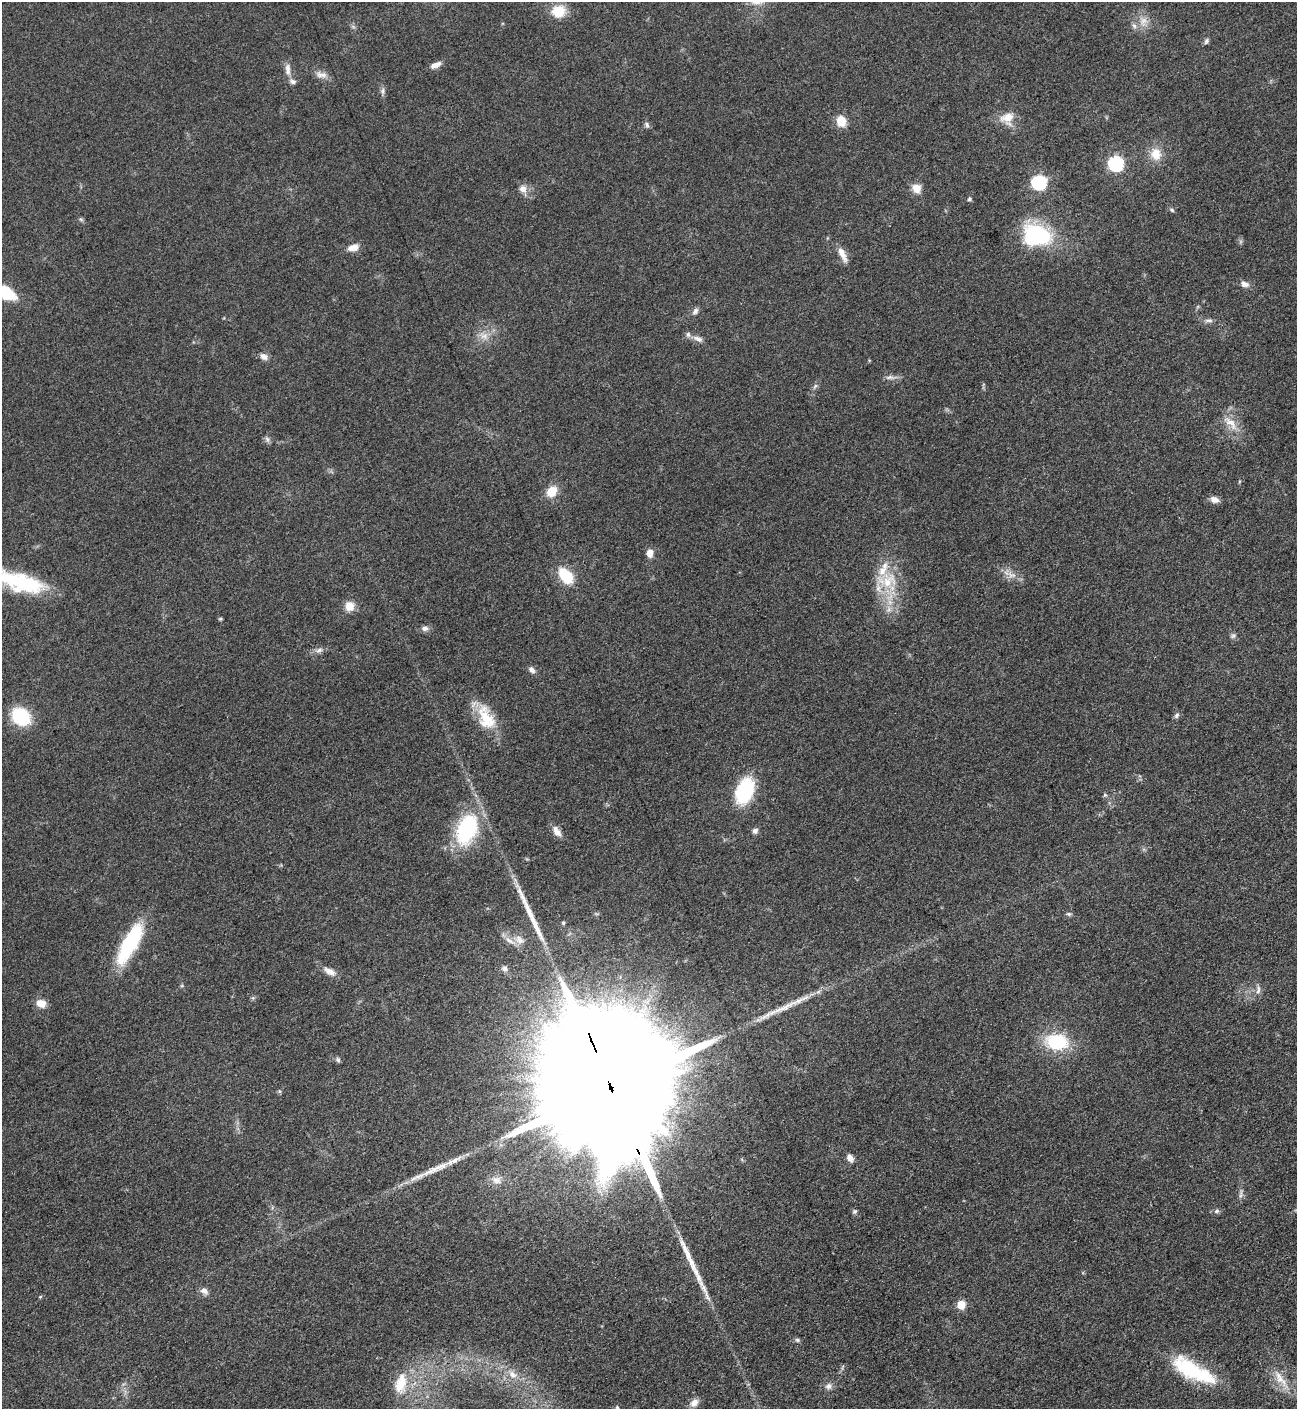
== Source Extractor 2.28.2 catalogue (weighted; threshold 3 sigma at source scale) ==
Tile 6 of 4 x 4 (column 2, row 2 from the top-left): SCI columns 1458-2752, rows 2823-4229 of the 5639 x 5648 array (HDU 1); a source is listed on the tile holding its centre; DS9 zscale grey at full resolution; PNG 1299 x 1411 px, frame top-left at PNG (2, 2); no overlay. Shown black and unused: <1% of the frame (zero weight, under 3 of 5 exposures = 1% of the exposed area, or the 3 px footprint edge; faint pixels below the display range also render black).
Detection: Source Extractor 2.28.2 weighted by HDU 2 'WHT'; one run over the whole footprint, this tile lists its part. Background 0.0918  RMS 0.0067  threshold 0.0301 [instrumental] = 3 sigma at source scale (4.5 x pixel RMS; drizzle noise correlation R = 1.50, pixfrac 1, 0.05/0.05 arcsec/px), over >= 5 px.
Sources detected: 92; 3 inside a brighter object's white glare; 3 long thin detections or spike segments (spike, bleed or trail) — not listed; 3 inside a brighter listed object's ellipse — not listed separately; the other 83 listed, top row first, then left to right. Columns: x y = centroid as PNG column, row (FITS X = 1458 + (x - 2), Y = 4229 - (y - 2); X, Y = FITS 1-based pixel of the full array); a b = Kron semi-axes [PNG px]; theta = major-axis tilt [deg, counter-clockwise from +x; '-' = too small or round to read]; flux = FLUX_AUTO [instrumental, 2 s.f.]
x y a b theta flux
558 11 13 11 7 17
1143 21 14 10 68 6.7
1206 41 8 6 70 1.7
435 65 14 6 24 4
287 68 11 8 -84 3.9
321 75 17 8 -7 4.5
293 82 8 6 -8 2.2
383 91 8 6 89 2
1007 118 17 16 - 11
841 121 11 9 -75 11
647 125 8 5 -70 1.7
1156 154 14 12 -77 11
1116 163 7 7 - 130
1039 182 7 7 - 120
916 188 11 9 -53 7.3
523 189 10 9 - 4.4
969 199 5 5 - 1.3
1172 210 7 4 -37 1.2
81 219 6 4 -3 1.1
1039 235 31 17 -35 56
353 248 13 8 16 5.9
842 254 23 7 -65 6
1244 284 11 7 -25 3.6
7 293 15 10 -42 29
695 311 10 6 51 2.2
1209 320 13 4 0 2.1
484 336 13 8 -5 5.5
698 339 15 6 -22 3.7
264 356 11 8 -40 3.4
890 377 13 5 2 2.8
815 386 8 4 53 1.4
1230 423 26 10 -44 9.8
267 439 8 6 -74 1.9
551 492 11 9 46 13
1214 499 10 7 -15 4.5
650 553 8 7 - 5.6
1011 575 15 8 -20 5.3
566 576 18 11 -52 22
889 581 27 21 50 26
20 582 62 20 -17 67
350 606 10 10 - 8.2
889 609 7 4 72 2.1
220 619 5 4 - 0.88
425 628 9 7 2 2.6
1233 636 8 6 38 1.7
319 650 10 6 22 2.6
532 670 10 7 -49 2.8
1176 715 8 6 52 1.7
21 716 16 13 -37 45
486 718 35 19 -67 23
745 791 24 14 68 54
1105 795 6 5 - 1
467 829 35 20 69 63
755 831 7 6 - 2.6
557 832 14 7 -58 5.2
1069 914 7 5 0 1.4
563 923 4 4 - 0.95
130 943 47 14 62 55
504 968 8 8 - 2.5
329 971 15 8 -29 5.4
1258 990 15 5 78 2.8
41 1003 11 8 -22 7.3
1057 1042 22 16 -8 40
338 1060 7 5 -62 1.4
279 1091 6 4 -88 0.96
613 1092 74 26 -68 78000
850 1158 9 6 -57 4.1
496 1180 16 10 -11 6.4
1241 1194 14 4 82 2.1
855 1211 6 6 - 1.3
1217 1211 8 5 27 1.6
693 1266 55 8 -65 19
204 1291 11 8 -34 3.5
40 1297 5 4 - 0.72
961 1304 5 5 - 18
797 1340 7 5 -22 1.4
1190 1369 43 20 -33 47
512 1374 12 8 -40 4.9
1280 1379 26 10 -46 11
401 1383 31 16 75 19
828 1386 9 8 - 3
694 1403 11 8 49 4.2
617 1407 5 4 - 0.87
Overlapping masked pixels (flux is a lower limit): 1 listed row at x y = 613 1092
Isophote crosses this tile's border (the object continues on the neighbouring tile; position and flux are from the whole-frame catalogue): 2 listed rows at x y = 7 293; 20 582